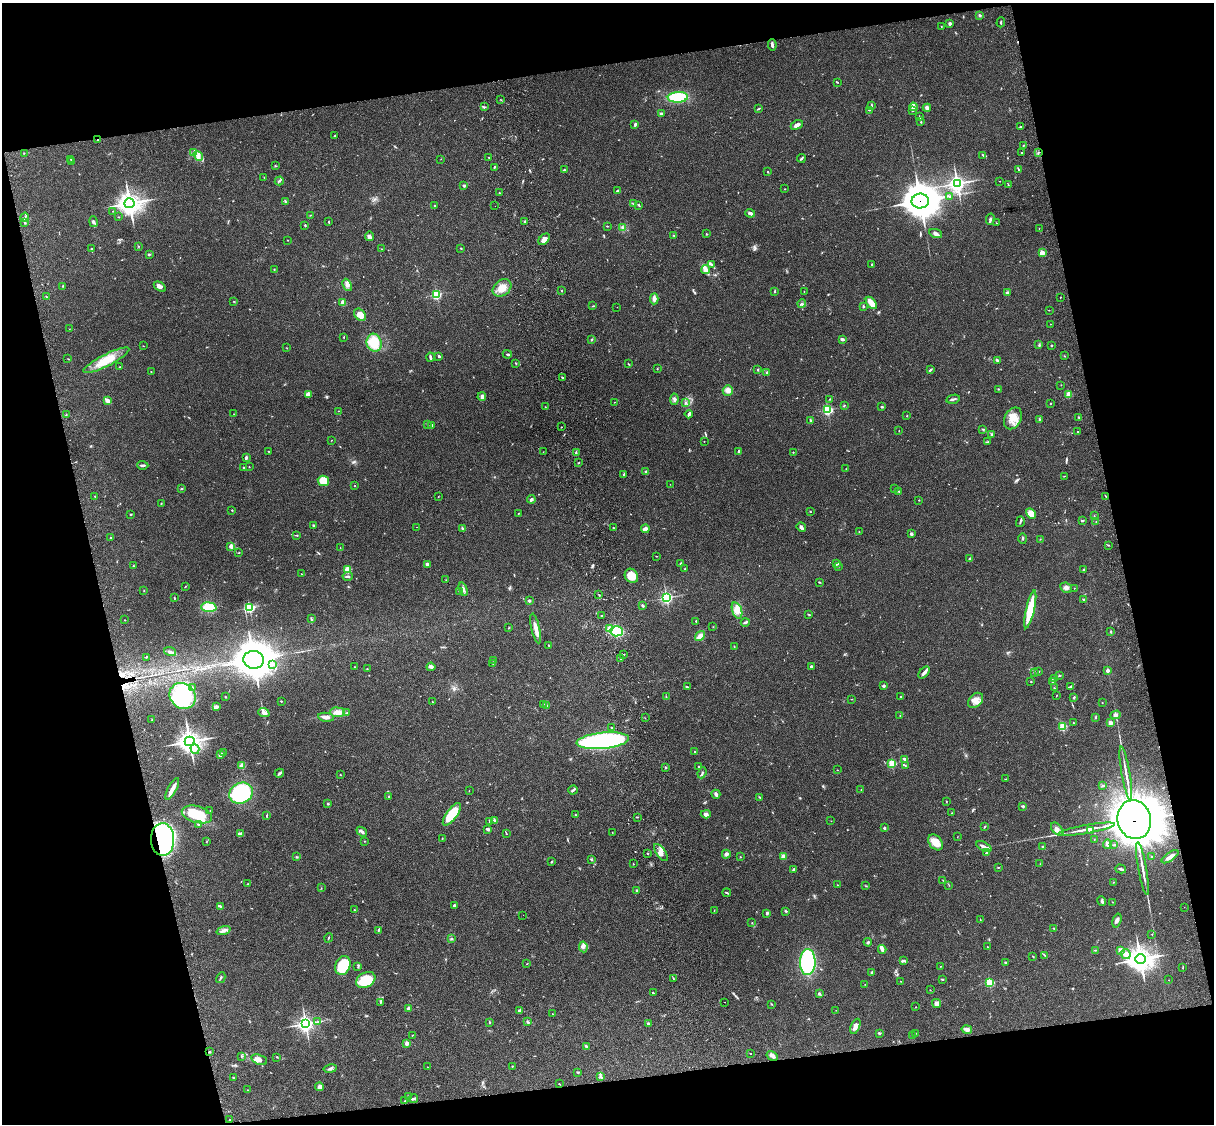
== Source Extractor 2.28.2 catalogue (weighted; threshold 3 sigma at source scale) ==
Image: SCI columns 121-4968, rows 277-4762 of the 5087 x 4926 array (HDU 1 of 3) = the unmasked area's bounding box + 8 px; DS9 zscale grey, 4 x 4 block average (1 PNG px = mean of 4 x 4 image px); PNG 1216 x 1126 px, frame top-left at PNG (2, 3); each listed source drawn as its Kron ellipse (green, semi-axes under 4 px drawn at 4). Shown black and unused: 26% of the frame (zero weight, under 3 of 4 exposures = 6% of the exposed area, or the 3 px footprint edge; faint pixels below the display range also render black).
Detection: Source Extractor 2.28.2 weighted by HDU 2 'WHT'. Background 0.0955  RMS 0.0063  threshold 0.0283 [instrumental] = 3 sigma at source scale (4.5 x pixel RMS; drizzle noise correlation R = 1.50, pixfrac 1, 0.05/0.05 arcsec/px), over >= 5 px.
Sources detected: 585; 3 too faint to see at this stretch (4 x 4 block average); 5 inside a brighter object's white glare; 2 cosmic-ray / hot-pixel residue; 2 long thin detections or spike segments (spike, bleed or trail) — neither listed nor drawn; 7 coinciding with a brighter row at this scale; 21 inside a brighter listed object's ellipse — not listed separately; of the other 545, all 500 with FLUX_AUTO >= 0.916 (the completeness limit of this list) listed and drawn (45 fainter detections not listed), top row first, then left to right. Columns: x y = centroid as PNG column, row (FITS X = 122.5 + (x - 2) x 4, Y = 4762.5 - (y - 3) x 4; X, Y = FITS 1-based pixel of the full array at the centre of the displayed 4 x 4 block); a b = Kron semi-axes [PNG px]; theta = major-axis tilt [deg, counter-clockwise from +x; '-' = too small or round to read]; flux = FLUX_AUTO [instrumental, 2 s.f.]
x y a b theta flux
980 15 3 2 - 2.7
1001 22 5 2 - 3.5
950 23 2 2 - 25
941 26 2 2 - 1
772 45 5 3 - 8.6
837 82 2 2 - 2.9
678 97 10 5 3 140
501 100 2 2 - 1.2
871 106 4 2 - 3.8
485 107 2 2 - 1.8
913 107 4 4 - 11
927 108 4 3 - 21
758 109 3 2 - 3.4
869 110 3 2 - 2
912 111 2 2 - 1.1
661 114 3 2 - 4.4
920 117 3 2 - 3.2
921 122 2 2 - 2.3
635 125 4 2 - 5.9
797 125 6 3 26 13
1020 127 2 2 - 3
334 136 3 2 - 2.2
98 140 3 2 - 3.3
1023 145 2 2 - 2.2
24 153 2 2 - 1.4
194 153 2 2 - 2.7
1022 153 2 2 - 1.8
1038 153 3 2 - 2.6
983 155 4 2 - 3.6
198 156 5 4 - 16
489 158 3 2 - 2
801 158 4 2 - 4.6
70 159 2 2 - 1.6
441 159 2 2 - 1.2
72 161 2 2 - 2.7
275 166 3 2 - 2.8
494 167 3 2 - 4.1
1019 169 3 2 - 3.7
564 170 3 2 - 4.3
768 172 2 2 - 2.6
264 177 2 2 - 1.1
279 181 4 2 - 4.8
1000 181 2 2 - 1.7
957 183 3 3 - 1300
1008 185 3 2 - 2.4
464 186 3 3 - 4.3
785 189 2 2 - 0.95
617 191 3 2 - 3.9
499 193 2 2 - 2.6
950 196 2 2 - 1.6
285 201 3 2 - 3
920 201 9 7 2 8400
129 203 5 5 - 2700
633 204 3 2 - 2.4
639 205 3 2 - 3.6
434 206 2 2 - 2.6
495 206 2 2 - 2
113 211 2 2 - 0.93
750 213 5 3 - 13
310 215 2 2 - 1.4
25 217 5 3 - 8
119 217 2 2 - 1.9
990 219 5 2 - 9.1
25 222 3 2 - 6
93 222 5 3 - 8
329 222 3 2 - 2.5
525 222 2 2 - 18
996 223 2 2 - 1.5
305 225 3 2 - 2.3
607 226 3 2 - 2.2
623 228 2 2 - 3.8
1039 229 2 2 - 1.4
936 233 7 4 -23 12
707 234 2 2 - 2.8
673 235 3 2 - 2
369 236 5 4 - 8.8
544 239 7 4 46 20
287 240 2 2 - 1.5
138 246 2 2 - 1
92 248 3 2 - 3.9
461 248 2 2 - 2.3
382 249 2 2 - 1.1
1042 253 2 2 - 100
149 254 3 2 - 2.8
712 265 4 2 - 7.1
872 265 3 2 - 3.3
274 269 2 2 - 1.5
706 269 5 4 - 14
347 285 6 3 -64 12
63 286 2 2 - 1.5
160 287 6 3 -35 16
502 288 10 8 40 44
562 291 2 2 - 3
775 291 2 2 - 4.5
804 292 2 2 - 1.1
1007 292 3 3 - 4.5
436 294 2 2 - 420
46 296 2 2 - 1.9
1060 297 2 2 - 1.7
654 299 5 3 - 17
234 301 2 2 - 1.4
343 302 2 2 - 84
871 303 7 3 -52 57
802 304 4 2 - 4.5
593 306 2 2 - 1.7
863 306 4 2 - 3.7
617 307 2 2 - 1.3
1049 310 2 2 - 1.2
360 315 7 5 -48 32
1050 324 2 2 - 1.7
69 329 2 2 - 1.1
344 337 2 2 - 1.4
842 339 4 2 - 7.6
591 340 2 2 - 2.5
374 343 9 7 -73 91
1039 345 3 2 - 3.4
1051 345 2 2 - 8.7
143 346 2 2 - 1.2
287 348 2 2 - 1.2
507 354 4 2 - 4.5
439 356 2 2 - 6.6
1064 356 3 2 - 2
430 357 4 2 - 7.2
68 359 2 2 - 0.98
106 360 25 6 27 79
997 360 3 2 - 5.8
516 363 4 2 - 2.2
628 364 3 2 - 2.7
120 367 2 2 - 1.5
657 368 3 2 - 1.6
758 370 2 2 - 3.6
930 370 3 2 - 5.9
151 372 2 2 - 1.9
767 372 2 2 - 9.3
563 377 2 2 - 2.8
1061 385 2 2 - 1.1
998 389 2 2 - 2.2
728 390 5 5 - 20
1068 394 2 2 - 120
308 395 4 3 - 22
482 397 4 2 - 16
674 399 5 2 - 7.1
830 399 2 2 - 1.4
953 399 7 2 12 7.5
108 401 3 2 - 7.1
614 402 2 2 - 1.7
685 403 3 2 - 4.3
1050 403 2 2 - 1.8
844 405 2 2 - 2
545 407 2 2 - 1.3
882 407 3 2 - 5.5
828 410 2 2 - 470
338 411 2 2 - 1.5
234 414 2 2 - 1
689 414 4 2 - 12
66 415 2 2 - 2.1
907 416 2 2 - 2.3
1079 417 3 2 - 2.1
1013 418 11 8 62 46
1039 420 4 2 - 2.7
811 421 3 2 - 6.3
428 425 3 2 - 3
432 426 4 2 - 8
561 427 2 2 - 1.5
983 429 3 2 - 3.1
899 431 2 2 - 1.2
1078 432 2 2 - 1.5
991 435 3 2 - 2.9
332 440 2 2 - 1.1
704 441 2 2 - 1.5
988 442 3 2 - 4.3
268 451 2 2 - 1.7
738 451 4 2 - 4.5
543 452 3 2 - 1
793 452 2 2 - 1.6
576 453 3 2 - 4.3
246 458 3 2 - 9.6
579 463 2 2 - 2.6
143 465 5 2 - 8.2
244 467 2 2 - 2.1
249 467 2 2 - 1.6
846 469 2 2 - 1.1
646 472 3 3 - 6.2
624 475 3 2 - 4.3
1064 476 2 2 - 1.5
323 481 6 5 - 62
670 484 2 2 - 0.93
354 486 2 2 - 2.5
181 489 3 2 - 2.3
895 489 2 2 - 0.95
899 491 3 2 - 2.7
95 496 2 2 - 1.7
438 496 2 2 - 1.3
1105 496 3 2 - 1.2
531 499 4 2 - 7.3
919 500 2 2 - 1.7
161 503 2 2 - 1.9
232 510 2 2 - 5
810 512 2 2 - 4.3
1031 513 6 4 -43 43
131 514 3 2 - 3.2
518 514 2 2 - 1.5
1094 516 2 2 - 1.1
1083 520 3 2 - 3.1
1020 522 5 2 - 5.1
1096 522 2 2 - 1.3
313 525 3 2 - 2.8
417 527 2 2 - 1
801 527 5 3 - 11
462 528 4 2 - 3.7
614 528 3 2 - 3.9
645 529 4 3 - 19
859 532 2 2 - 1.5
911 534 2 2 - 10
297 535 2 2 - 1.8
111 537 2 2 - 2.1
1023 538 5 2 - 4.4
1040 539 2 2 - 1.4
1108 545 2 2 - 1.8
231 546 2 2 - 70
340 548 2 2 - 1.1
239 552 2 2 - 1.7
656 556 2 2 - 1.2
970 559 3 2 - 3.9
427 564 4 2 - 7.6
681 564 2 2 - 18
837 564 4 2 - 5
133 566 2 2 - 2
839 566 2 2 - 1.1
685 569 2 2 - 7.8
1084 569 2 2 - 3.2
347 570 2 2 - 160
301 574 2 2 - 1.4
348 576 5 2 - 5.9
631 576 7 6 - 48
446 580 2 2 - 1.8
819 582 3 2 - 2.7
185 587 3 2 - 1.7
1066 588 6 4 -27 12
1074 588 2 2 - 2.1
463 589 7 3 -70 12
144 591 2 2 - 1.9
459 591 2 2 - 2.1
599 595 3 2 - 2.5
667 597 2 2 - 680
174 598 3 2 - 2.4
1084 599 2 2 - 3.4
529 601 2 2 - 23
642 606 3 2 - 6
209 607 7 5 -4 81
250 608 2 2 - 490
1030 609 19 4 77 130
737 610 8 5 -72 26
808 614 3 2 - 2.6
601 615 2 2 - 1.4
311 619 4 2 - 2.6
125 620 2 2 - 1.6
696 621 2 2 - 2.3
745 622 4 2 - 5.3
713 627 2 2 - 1.3
509 628 2 2 - 1.7
536 628 15 3 -78 26
610 629 3 3 - 9.4
616 631 6 5 - 190
1111 631 2 2 - 2.1
700 636 5 3 - 27
548 645 3 2 - 1.4
734 646 2 2 - 1.9
170 652 6 3 -18 9.4
623 655 2 2 - 1.5
146 657 2 2 - 2.8
621 659 2 2 - 1.6
254 660 10 9 - 8700
494 661 2 2 - 1.1
493 663 2 2 - 2.3
272 664 3 3 - 7.9
355 667 4 2 - 1.1
431 667 4 3 - 7.3
811 667 2 2 - 27
367 669 2 2 - 2.4
1039 671 2 2 - 2
1108 671 2 2 - 38
924 673 7 3 50 14
1034 673 3 2 - 5.2
1059 676 2 2 - 2.4
1054 678 2 2 - 1.1
1052 681 3 2 - 3.6
1031 682 2 2 - 1.8
883 686 3 2 - 8.3
1071 686 4 2 - 4.3
192 687 2 2 - 1.2
687 687 4 2 - 5.4
1054 688 2 2 - 1.6
1056 695 2 2 - 1.3
183 696 14 12 -40 290
666 696 2 2 - 1.7
225 697 2 2 - 2.6
901 697 2 2 - 5
1074 697 3 2 - 3.2
852 699 2 2 - 1.5
976 700 9 6 46 26
281 701 2 2 - 6.3
432 702 2 2 - 1.5
1102 703 2 2 - 1.5
543 704 3 2 - 2.7
547 706 3 2 - 3
216 707 2 2 - 3.2
338 712 7 5 -4 22
264 713 6 3 -20 12
347 713 2 2 - 2.9
900 715 2 2 - 1
1116 715 5 4 - 10
326 717 8 3 -10 17
1095 717 3 2 - 3.6
645 718 2 2 - 1.3
152 719 2 2 - 1.5
1073 723 2 2 - 2.4
1110 723 3 3 - 11
1063 727 2 2 - 230
612 728 3 2 - 4.3
190 741 5 5 - 2900
603 741 26 8 5 810
195 749 5 4 - 12
695 752 2 2 - 2
224 753 2 2 - 1.7
220 754 4 2 - 19
904 759 3 3 - 5.2
892 764 2 2 - 260
905 765 2 2 - 2.3
242 766 2 2 - 120
698 766 2 2 - 2.4
666 768 2 2 - 3.7
837 770 2 2 - 1.4
279 773 5 2 - 5
702 773 5 2 - 5.3
1126 773 27 2 -80 29
340 775 2 2 - 2.5
1006 779 2 2 - 1.5
1103 786 3 2 - 3.4
172 789 12 3 61 33
573 790 5 2 - 8.9
861 790 2 2 - 1.2
469 791 2 2 - 1.9
241 793 12 10 29 270
716 794 4 3 - 10
389 796 2 2 - 2.5
760 797 3 2 - 2.7
946 801 2 2 - 2.3
328 804 4 2 - 2.8
1023 806 3 2 - 4.3
210 810 2 2 - 1.9
952 813 2 2 - 1.3
197 814 15 8 -16 130
452 814 13 5 54 130
706 814 5 4 - 11
576 815 2 2 - 3.2
267 816 3 2 - 2.9
637 817 2 2 - 2
1134 820 19 16 -77 23000
489 821 3 2 - 3.1
495 821 4 2 - 6.1
831 821 2 2 - 0.96
198 824 3 2 - 2.2
985 827 3 2 - 3.7
884 828 2 2 - 15
488 829 3 2 - 8.5
1057 829 8 4 -48 16
1087 829 29 2 10 36
1090 831 3 2 - 5.2
362 832 6 3 -41 10
612 832 2 2 - 1
240 834 2 2 - 20
506 834 2 2 - 1.7
957 837 2 2 - 1.1
162 839 16 11 -88 670
442 839 4 2 - 2
1094 839 2 2 - 1.3
364 841 2 2 - 1.7
206 842 2 2 - 1.4
936 842 9 6 -51 45
1107 844 5 4 - 8.5
1114 845 4 2 - 3.3
1043 846 2 2 - 3.9
984 847 8 2 -26 17
648 853 2 2 - 4.9
661 853 10 4 -55 20
986 853 2 2 - 2
726 854 4 3 - 11
783 856 3 3 - 12
296 857 4 2 - 2.9
740 857 2 2 - 1.5
1152 857 3 2 - 3.2
1170 857 10 3 35 21
591 860 3 2 - 2.9
551 861 2 2 - 3.7
633 864 2 2 - 3.7
1040 864 2 2 - 0.96
998 868 2 2 - 1.9
1142 868 27 2 -80 29
793 869 3 2 - 3.8
1121 869 5 2 - 7
943 880 2 2 - 1.5
1113 882 2 2 - 1.6
247 884 2 2 - 2
837 885 2 2 - 2.2
949 885 2 2 - 1.6
866 886 2 2 - 2
321 888 2 2 - 1.3
637 890 2 2 - 2.3
727 893 4 2 - 4.7
1102 901 4 2 - 8
1112 902 2 2 - 1.2
455 905 3 2 - 7.6
220 906 4 2 - 3.7
1184 907 2 2 - 0.95
354 910 2 2 - 2
714 910 2 2 - 1.8
786 911 4 2 - 3.5
767 913 2 2 - 8.1
523 915 2 2 - 0.98
980 920 3 2 - 2.1
1117 920 7 3 73 12
752 922 2 2 - 1.1
1054 928 2 2 - 1.6
378 930 2 2 - 4
223 931 7 3 20 13
1152 934 2 2 - 1.4
328 938 5 2 - 2.6
451 939 3 2 - 2.5
868 942 4 3 - 5
583 947 5 4 - 12
987 947 2 2 - 1.6
882 949 4 2 - 19
1096 950 2 2 - 1.3
1120 950 3 3 - 13
1126 954 5 5 - 19
1033 956 3 2 - 2.2
1045 956 3 2 - 2.3
1140 959 5 5 - 3500
904 961 4 2 - 4.5
808 962 13 8 89 350
1006 962 3 2 - 4.7
527 964 2 2 - 1.4
343 966 10 7 70 140
358 966 4 2 - 3.4
940 966 2 2 - 1.3
1183 968 3 2 - 2.1
872 972 2 2 - 6
221 978 6 2 61 5.3
673 979 2 2 - 1.9
942 979 4 2 - 4.2
366 980 10 7 29 140
1168 980 2 2 - 1.2
901 981 2 2 - 1.2
989 983 2 2 - 280
865 984 2 2 - 1.1
930 990 2 2 - 1.3
654 993 3 2 - 2.5
819 993 3 2 - 6.4
725 1002 2 2 - 1.3
380 1003 2 2 - 1.9
937 1003 5 4 - 20
771 1004 3 2 - 2
915 1007 2 2 - 1.6
408 1009 2 2 - 56
520 1010 3 2 - 7.1
836 1010 2 2 - 1.1
552 1014 2 2 - 1.1
317 1022 2 2 - 2.4
527 1022 2 2 - 2.1
490 1023 2 2 - 3
648 1023 2 2 - 11
305 1024 3 3 - 1200
855 1026 8 4 66 17
967 1029 5 4 - 12
916 1033 2 2 - 0.92
879 1034 3 2 - 2.9
412 1035 2 2 - 1.4
913 1036 2 2 - 2.1
407 1043 2 2 - 74
586 1046 2 2 - 5.4
210 1052 3 2 - 2.3
750 1053 2 2 - 1.5
241 1056 2 2 - 2.4
772 1056 6 3 -31 14
277 1057 2 2 - 3
259 1060 8 5 -20 19
512 1066 3 2 - 2.1
428 1067 2 2 - 1
330 1069 7 3 10 7.9
578 1072 2 2 - 4.4
600 1076 2 2 - 2.1
233 1078 2 2 - 2.1
559 1084 2 2 - 2.3
320 1087 4 4 - 14
247 1090 2 2 - 1.1
408 1097 2 2 - 2.9
413 1099 5 2 - 7
405 1101 2 2 - 1
229 1120 3 2 - 2.1
Overlapping masked pixels (flux is a lower limit): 4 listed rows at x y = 98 140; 920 201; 1134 820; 162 839
Diffuse or blended objects may show on this block-average render without a row.